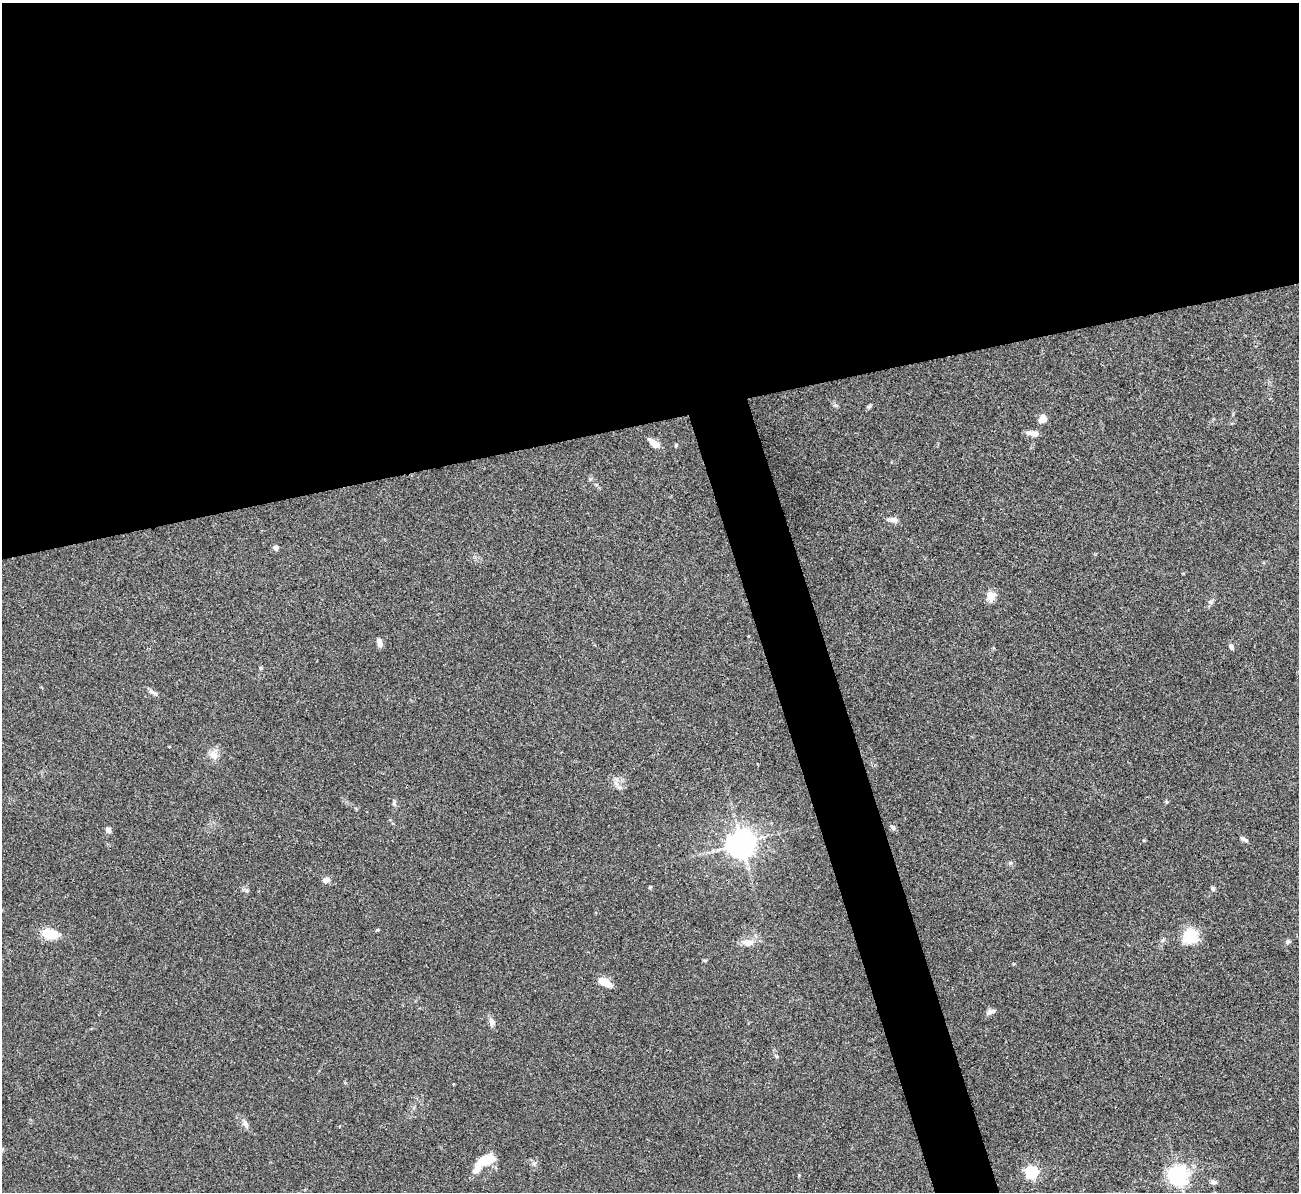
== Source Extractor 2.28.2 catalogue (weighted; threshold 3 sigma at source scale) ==
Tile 2 of 4 x 4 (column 2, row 1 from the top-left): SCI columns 1298-2594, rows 3718-4907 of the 5190 x 5175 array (HDU 1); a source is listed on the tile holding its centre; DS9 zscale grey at full resolution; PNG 1301 x 1194 px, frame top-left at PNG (2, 3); no overlay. Shown black and unused: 38% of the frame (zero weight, under 3 of 4 exposures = <1% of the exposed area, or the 3 px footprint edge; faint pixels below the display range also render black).
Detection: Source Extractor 2.28.2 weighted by HDU 2 'WHT'; one run over the whole footprint, this tile lists its part. Background 0.0751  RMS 0.0058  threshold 0.026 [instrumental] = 3 sigma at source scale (4.5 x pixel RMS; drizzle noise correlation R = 1.50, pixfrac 1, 0.05/0.05 arcsec/px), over >= 5 px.
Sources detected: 43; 1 inside a brighter listed object's ellipse — not listed separately; the other 42 listed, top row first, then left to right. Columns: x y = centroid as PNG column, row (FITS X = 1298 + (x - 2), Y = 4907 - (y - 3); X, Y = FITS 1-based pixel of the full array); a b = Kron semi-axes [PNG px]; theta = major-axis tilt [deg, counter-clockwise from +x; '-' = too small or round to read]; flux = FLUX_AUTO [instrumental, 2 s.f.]
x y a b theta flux
836 405 7 5 -21 1.1
869 406 6 5 - 0.88
1042 419 10 8 61 4.3
1033 433 12 5 -7 4.7
654 443 12 6 -37 6.1
676 445 5 4 - 0.61
893 520 10 7 -17 2.5
276 548 5 5 - 2.4
991 596 13 11 78 4.7
1210 602 7 5 -44 1.2
380 643 9 5 -80 2.9
1231 646 7 5 -50 1.4
261 668 5 4 - 0.72
153 692 14 5 -30 1.9
214 755 13 11 -68 4.4
620 787 9 4 0 1.4
394 803 10 5 84 1.3
893 828 8 5 -62 1.3
108 830 8 5 -58 2.3
1244 839 10 4 -35 1.5
741 843 8 8 - 730
1010 863 6 4 17 0.83
326 880 6 6 - 3.6
650 887 5 4 - 0.56
1213 888 6 6 - 1.1
377 930 5 3 - 0.54
50 934 18 9 -15 13
1190 936 20 19 - 14
1287 942 7 6 - 1.2
746 943 13 8 -44 3.6
705 960 6 4 18 0.6
605 982 17 8 -25 6.3
991 1012 13 5 21 1.8
491 1022 10 7 -72 2.8
245 1124 10 7 -61 2.6
492 1158 14 14 - 5.3
481 1161 10 8 17 11
534 1163 6 6 - 1.4
477 1169 13 8 62 6.1
1031 1172 6 6 - 89
1178 1175 7 7 - 320
1214 1182 9 5 -1 1.6